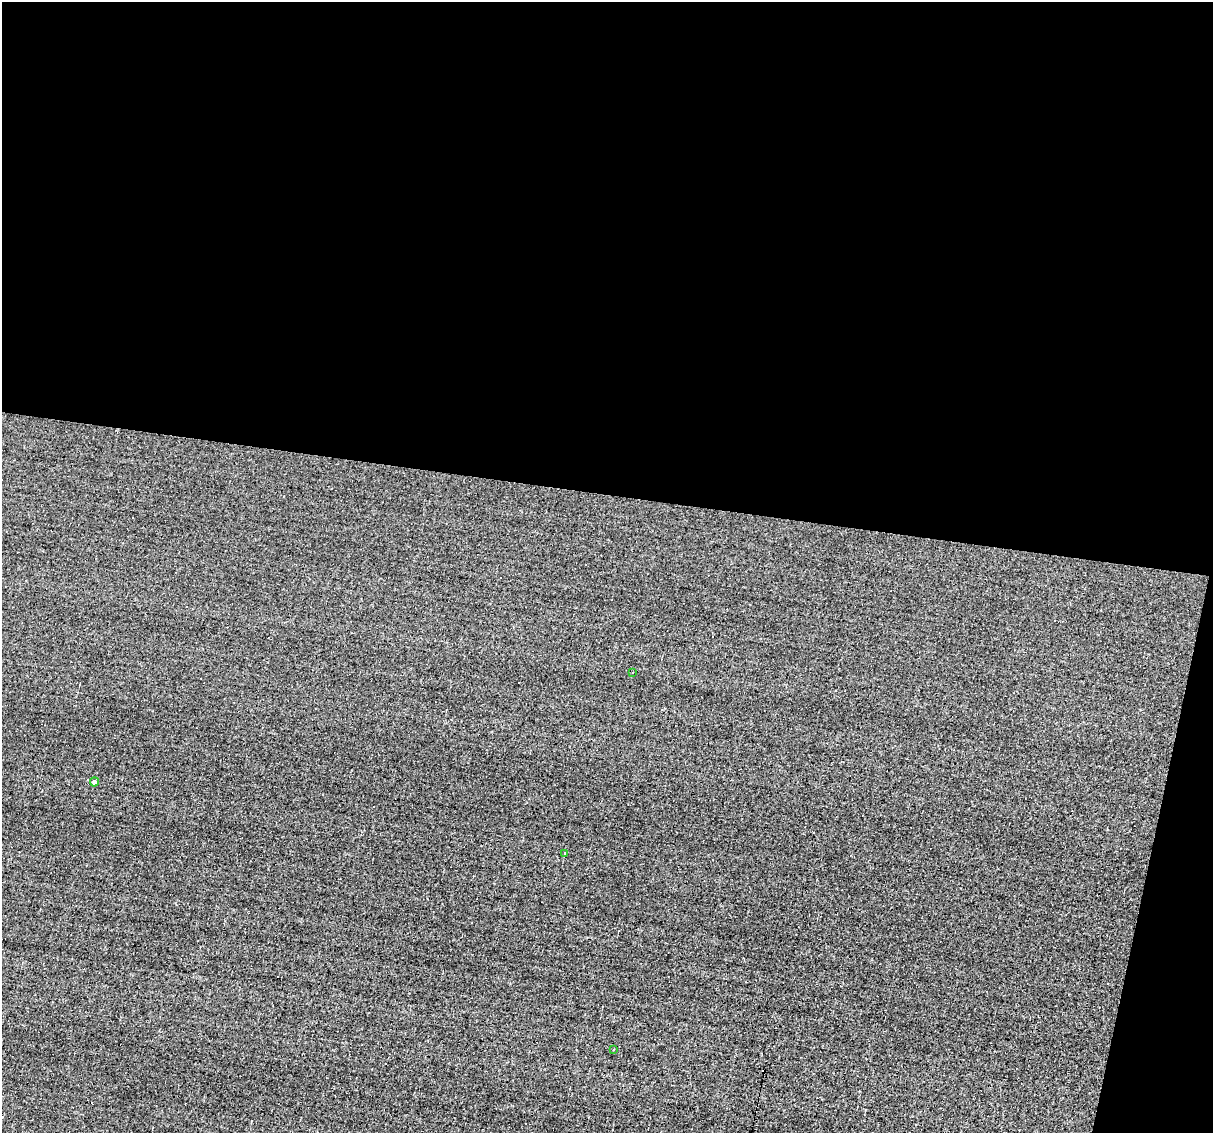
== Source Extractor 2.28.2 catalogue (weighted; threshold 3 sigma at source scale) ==
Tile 4 of 4 x 4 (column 4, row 1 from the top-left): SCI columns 3634-4844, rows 3626-4756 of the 4844 x 4870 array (HDU 1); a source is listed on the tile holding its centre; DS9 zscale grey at full resolution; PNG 1215 x 1135 px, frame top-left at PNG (2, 2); each listed source drawn as its Kron ellipse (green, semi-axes under 4 px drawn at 4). Shown black and unused: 46% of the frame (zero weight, under 3 of 4 exposures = <1% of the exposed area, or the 3 px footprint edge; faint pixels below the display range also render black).
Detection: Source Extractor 2.28.2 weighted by HDU 2 'WHT'; one run over the whole footprint, this tile lists its part. Background -0.00519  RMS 0.051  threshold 0.23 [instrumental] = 3 sigma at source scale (4.5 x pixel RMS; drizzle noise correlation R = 1.50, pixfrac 1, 0.05/0.05 arcsec/px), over >= 5 px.
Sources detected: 6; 2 cosmic-ray / hot-pixel residue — neither listed nor drawn; the other 4 listed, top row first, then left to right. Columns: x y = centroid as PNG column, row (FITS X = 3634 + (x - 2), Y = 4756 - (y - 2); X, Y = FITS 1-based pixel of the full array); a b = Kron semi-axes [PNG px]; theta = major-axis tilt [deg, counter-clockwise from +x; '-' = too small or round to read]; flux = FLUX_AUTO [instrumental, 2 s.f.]
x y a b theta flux
633 673 3 3 - 21
94 782 4 4 - 20
564 853 3 3 - 34
613 1049 3 3 - 4.6